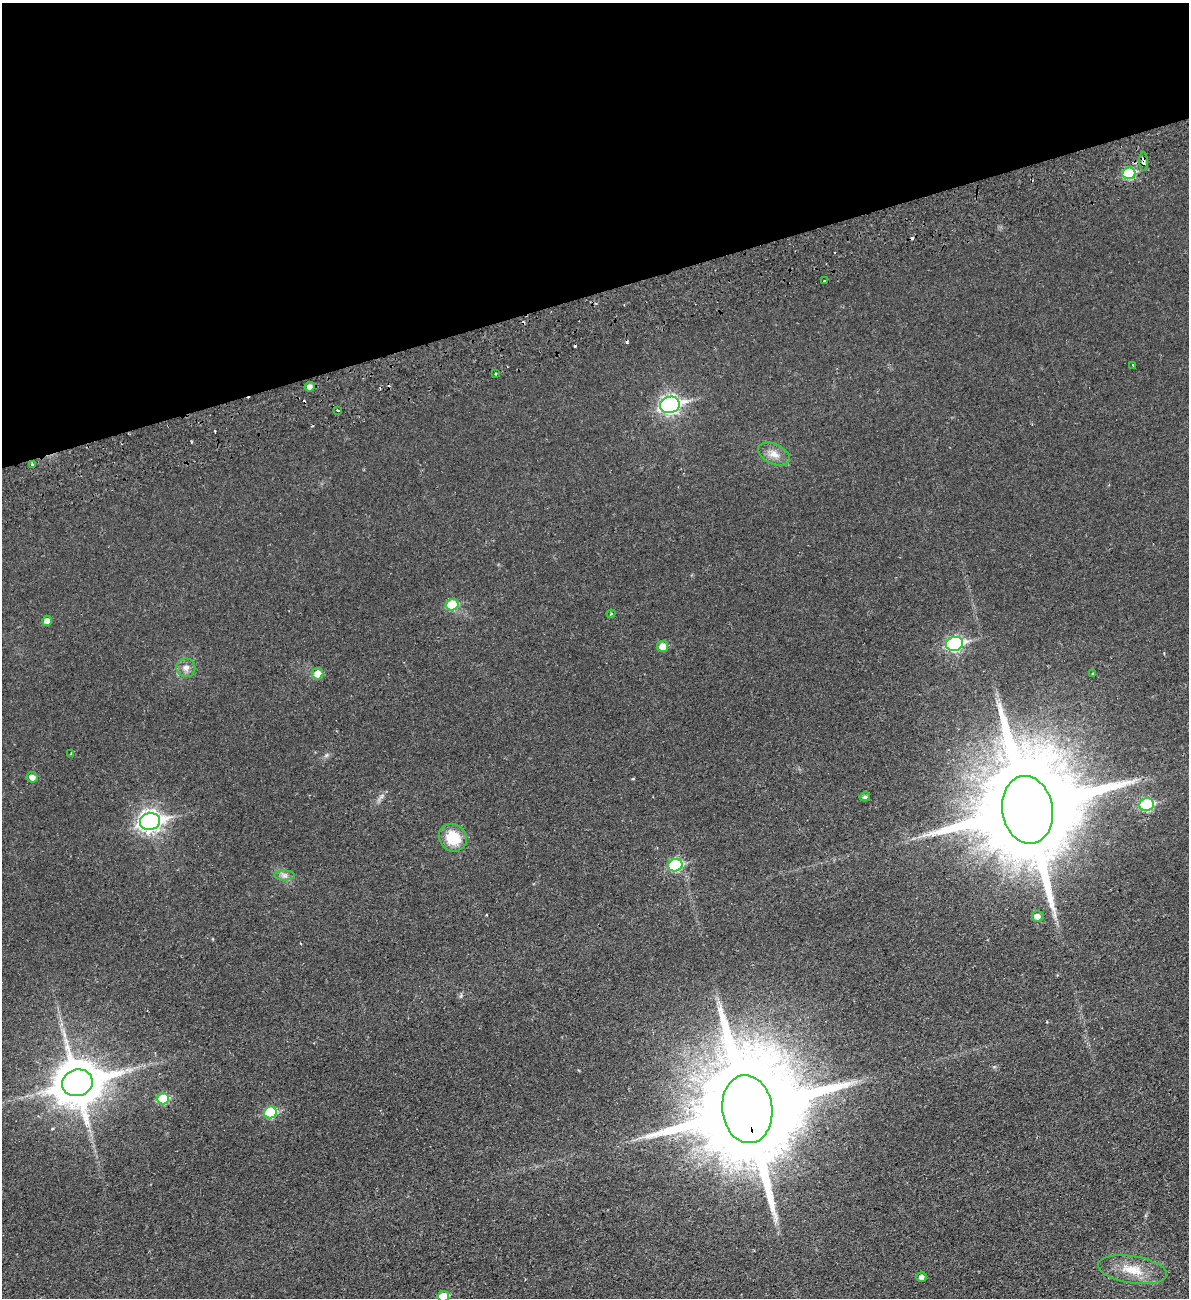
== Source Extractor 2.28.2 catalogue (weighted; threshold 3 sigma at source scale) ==
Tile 3 of 4 x 4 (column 3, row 1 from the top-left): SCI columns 2544-3730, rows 3949-5244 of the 5204 x 5300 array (HDU 1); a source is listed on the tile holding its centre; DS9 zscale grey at full resolution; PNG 1191 x 1300 px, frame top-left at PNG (2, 3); each listed source drawn as its Kron ellipse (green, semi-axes under 4 px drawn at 4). Shown black and unused: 22% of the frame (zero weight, under 2 of 3 exposures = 3% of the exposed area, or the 3 px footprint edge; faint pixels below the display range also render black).
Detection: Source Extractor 2.28.2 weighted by HDU 2 'WHT'; one run over the whole footprint, this tile lists its part. Background 0.0216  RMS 0.0048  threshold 0.0214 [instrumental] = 3 sigma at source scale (4.5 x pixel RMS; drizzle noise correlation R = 1.50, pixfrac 1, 0.05/0.05 arcsec/px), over >= 5 px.
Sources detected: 41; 1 inside a brighter object's white glare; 5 cosmic-ray / hot-pixel residue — neither listed nor drawn; the other 35 listed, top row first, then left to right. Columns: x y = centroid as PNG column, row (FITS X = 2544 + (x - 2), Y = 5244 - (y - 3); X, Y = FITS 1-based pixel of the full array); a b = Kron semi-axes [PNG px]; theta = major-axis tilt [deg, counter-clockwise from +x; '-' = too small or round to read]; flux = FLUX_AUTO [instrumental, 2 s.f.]
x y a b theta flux
1144 162 9 4 -88 2.6
1129 173 6 6 - 26
824 281 3 3 - 0.78
1133 365 2 2 - 0.37
496 374 3 2 - 0.7
310 387 5 4 - 2.2
670 405 10 8 15 140
338 411 3 3 - 0.93
774 454 17 10 -26 4.6
32 464 4 3 - 0.82
452 605 6 6 - 17
611 614 4 3 - 0.54
47 621 5 5 - 2.6
955 644 8 7 - 80
663 647 5 5 - 4.9
186 668 9 9 - 2.4
318 674 6 5 - 5.9
1093 674 3 2 - 0.64
71 754 4 3 - 0.5
32 777 5 5 - 2.6
865 797 5 4 - 1
1146 805 7 6 - 39
1027 810 34 25 -81 15000
150 821 10 8 15 240
453 838 14 13 - 14
675 865 7 6 - 33
285 876 10 5 0 1.7
1037 916 5 5 - 2.7
77 1083 15 13 17 1900
163 1099 6 6 - 15
747 1109 34 25 -83 15000
270 1112 6 6 - 25
1132 1270 35 13 -9 12
922 1277 5 4 - 1.7
443 1296 6 5 - 11
Overlapping masked pixels (flux is a lower limit): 4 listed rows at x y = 1144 162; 1129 173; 1027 810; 747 1109
Isophote crosses this tile's border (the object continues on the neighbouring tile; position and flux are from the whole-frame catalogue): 1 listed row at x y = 443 1296